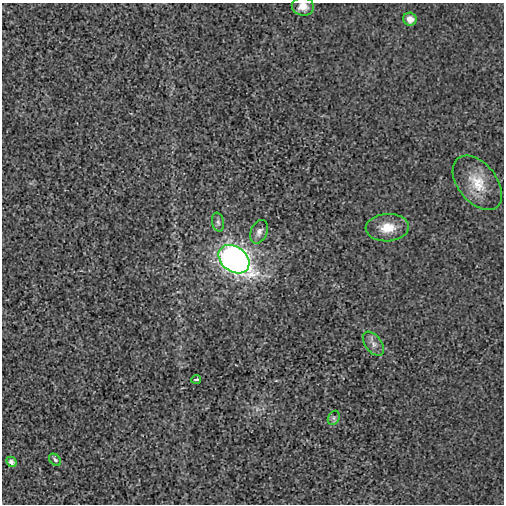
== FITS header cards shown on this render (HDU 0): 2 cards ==
NAXIS1  =                  502
NAXIS2  =                  502

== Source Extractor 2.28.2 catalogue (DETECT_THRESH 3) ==
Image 502 x 502 px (HDU 0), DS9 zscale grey, 1 PNG px = 1 image px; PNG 506 x 506 px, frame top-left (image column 1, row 502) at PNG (2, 3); each listed source drawn as its Kron ellipse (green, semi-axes under 4 px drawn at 4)
Background -5.00e-05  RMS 0.0043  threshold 0.013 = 3 sigma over >= 5 px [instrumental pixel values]
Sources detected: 12; all 12 listed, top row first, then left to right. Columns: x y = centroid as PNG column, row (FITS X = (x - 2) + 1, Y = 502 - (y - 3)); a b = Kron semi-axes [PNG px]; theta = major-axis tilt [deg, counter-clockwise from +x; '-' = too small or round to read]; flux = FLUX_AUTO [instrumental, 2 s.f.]
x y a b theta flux
303 6 11 9 -5 2.9
410 19 7 6 - 2.1
477 183 31 19 -51 8
218 222 9 6 -79 0.95
387 228 21 13 3 6
259 232 12 8 66 1.6
234 259 17 12 -37 160
373 344 14 8 -52 1.7
196 379 5 2 - 0.3
334 418 7 5 63 0.78
55 460 7 5 -48 0.92
11 462 6 4 -47 1.1
At the frame edge (FLAGS 8, measured only in part): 1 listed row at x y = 303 6